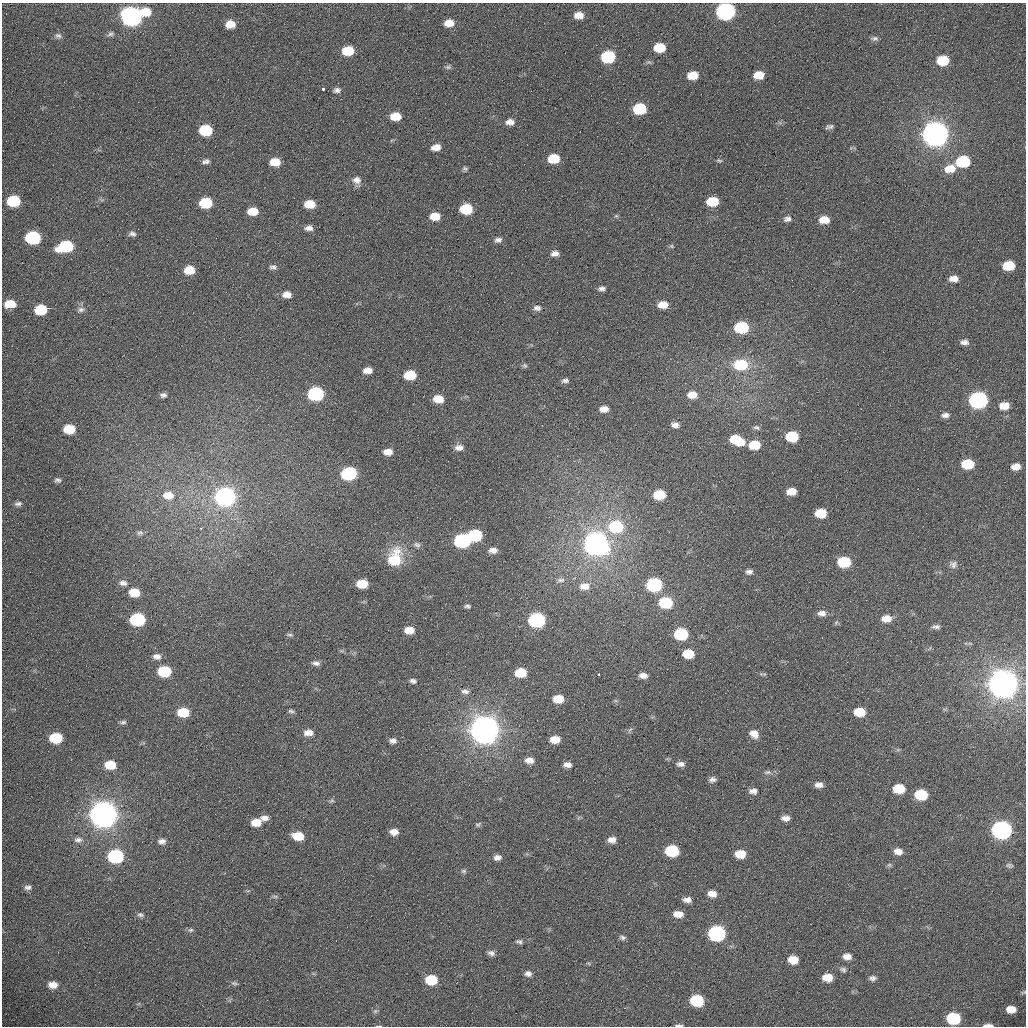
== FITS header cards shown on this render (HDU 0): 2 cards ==
NAXIS1  =                 1024 /fastest changing axis
NAXIS2  =                 1024 /next to fastest changing axis

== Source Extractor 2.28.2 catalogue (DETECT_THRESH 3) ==
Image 1024 x 1024 px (HDU 0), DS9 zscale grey, 1 PNG px = 1 image px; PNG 1028 x 1028 px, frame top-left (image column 1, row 1024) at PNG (2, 3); no overlay
Background 367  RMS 13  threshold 38.1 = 3 sigma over >= 5 px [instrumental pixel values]
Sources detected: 202; all 202 listed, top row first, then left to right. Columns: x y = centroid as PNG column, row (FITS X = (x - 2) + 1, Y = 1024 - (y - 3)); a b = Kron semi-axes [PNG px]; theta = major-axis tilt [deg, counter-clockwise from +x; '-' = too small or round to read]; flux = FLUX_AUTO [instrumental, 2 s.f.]
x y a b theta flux
725 11 10 8 5 3.7e+05
146 12 10 8 -3 1.6e+04
579 15 9 6 2 8.7e+03
132 17 10 8 -2 5.6e+05
449 23 9 7 5 1.1e+04
230 24 8 6 6 1.2e+04
110 34 8 6 20 2.0e+03
58 36 9 7 -2 2.7e+03
874 38 10 6 2 2.7e+03
659 48 9 7 3 2.5e+04
348 51 9 7 5 2.8e+04
608 57 9 8 - 7.7e+04
943 61 9 7 2 3.1e+04
448 67 8 5 0 1.8e+03
692 75 9 6 7 1.6e+04
759 75 9 7 6 1.4e+04
323 89 3 3 - 1.0e+04
337 90 8 6 11 3.1e+03
639 109 9 7 2 5.4e+04
396 116 9 6 2 1.6e+04
510 122 10 7 1 5.9e+03
829 127 8 5 11 2.4e+03
205 130 9 7 -1 5.3e+04
935 134 11 9 6 1.7e+06
436 147 9 6 10 8.0e+03
554 159 9 7 3 2.8e+04
206 161 10 6 8 3.1e+03
719 161 8 4 -9 1.4e+03
275 162 9 6 1 1.6e+04
963 162 10 7 7 6.2e+04
465 169 6 5 - 1.6e+03
950 169 12 8 9 1.3e+04
357 180 11 9 -12 5.5e+03
14 201 9 7 1 5.7e+04
712 201 9 7 4 3.2e+04
206 203 9 7 2 4.6e+04
310 204 9 7 -4 1.7e+04
466 209 9 7 2 4.2e+04
253 211 9 6 1 1.7e+04
435 216 9 6 1 1.5e+04
616 216 6 4 18 1.1e+03
787 219 9 7 13 3.7e+03
824 220 10 7 2 1.4e+04
309 228 10 6 -1 4.6e+03
132 234 9 6 -4 2.7e+03
33 238 9 8 - 1.1e+05
498 240 9 6 14 3.3e+03
66 246 12 7 14 6.7e+04
671 246 6 5 - 1.3e+03
555 253 8 6 6 4.4e+03
1009 266 9 7 4 2.7e+04
273 267 10 6 2 2.9e+03
189 270 9 7 2 1.7e+04
954 279 9 6 -2 6.7e+03
602 289 8 5 1 2.9e+03
287 295 10 7 1 7.5e+03
10 304 9 6 0 2.1e+04
663 305 9 6 1 1.3e+04
537 308 10 7 0 3.4e+03
81 309 9 7 5 3.3e+03
41 310 9 7 4 3.3e+04
741 328 9 7 1 7.3e+04
964 342 9 6 -2 4.0e+03
740 365 12 9 0 4.2e+04
525 366 7 6 - 1.8e+03
368 370 9 6 3 7.6e+03
410 375 9 6 2 3.0e+04
565 381 9 5 4 2.8e+03
316 394 10 7 3 1.6e+05
163 395 8 6 0 2.8e+03
692 395 10 7 -3 9.6e+03
438 399 9 7 -3 1.5e+04
978 400 10 8 4 3.3e+05
1004 406 9 6 6 1.2e+04
604 409 8 6 0 6.7e+03
945 415 10 6 3 3.5e+03
675 425 8 6 -14 4.5e+03
756 427 9 6 -17 2.3e+03
69 429 9 7 -2 2.6e+04
792 436 9 7 0 4.4e+04
737 440 14 7 -25 3.2e+04
755 445 9 7 3 2.7e+04
459 447 11 7 6 5.0e+03
388 452 9 6 4 7.9e+03
968 464 9 7 0 3.5e+04
1016 467 8 6 10 7.8e+03
349 474 10 7 4 1.2e+05
58 480 8 5 -13 2.3e+03
791 491 8 6 4 1.1e+04
168 495 13 10 -3 1.2e+04
659 495 9 7 1 3.4e+04
225 497 10 8 0 5.0e+05
18 504 10 6 7 2.7e+03
821 513 9 7 1 2.7e+04
616 526 11 9 -1 7.0e+04
201 528 3 2 - 1.3e+03
140 533 10 7 17 2.8e+03
475 535 9 7 1 7.4e+04
462 541 10 7 0 1.6e+05
596 544 11 9 -2 1.1e+06
417 545 10 6 -24 2.7e+03
493 550 9 6 -1 5.0e+03
395 559 18 13 72 3.5e+04
844 562 9 7 -1 5.3e+04
953 564 10 9 - 3.7e+03
749 572 9 6 4 3.4e+03
561 580 12 6 4 3.3e+03
123 583 11 8 -8 4.4e+03
362 584 9 6 1 2.3e+04
654 585 9 7 1 1.4e+05
585 586 13 9 4 9.0e+03
134 593 9 7 -6 2.0e+04
666 603 10 7 -2 5.7e+04
467 606 5 4 - 1.8e+03
822 613 10 7 -2 5.3e+03
886 618 10 7 4 1.0e+04
137 619 9 7 -3 1.2e+05
537 620 10 8 3 1.9e+05
836 622 6 4 20 1.2e+03
936 627 10 5 1 2.9e+03
409 630 8 6 -3 1.1e+04
681 634 9 7 0 7.2e+04
289 635 8 4 1 1.7e+03
688 654 9 7 0 2.5e+04
157 656 10 7 -2 4.6e+03
316 663 9 6 -8 3.4e+03
164 671 9 7 -3 5.1e+04
521 673 9 7 1 2.5e+04
599 674 3 2 - 4.6e+03
643 675 8 5 -5 5.5e+03
413 681 8 6 -11 2.6e+03
1003 684 11 9 -2 2.8e+06
465 691 11 6 -6 3.2e+03
558 699 8 6 1 1.7e+04
291 711 7 4 -9 1.8e+03
183 712 10 7 -1 2.7e+04
859 712 9 6 -3 2.3e+04
123 722 8 5 8 2.0e+03
485 730 11 9 -2 2.6e+06
308 733 10 7 -1 7.2e+03
754 734 11 8 -34 7.7e+03
56 738 9 7 0 4.4e+04
555 739 8 6 4 1.3e+04
393 741 8 6 1 3.8e+03
529 760 8 6 -1 6.5e+03
681 764 8 5 1 3.6e+03
110 765 9 7 -5 2.0e+04
567 765 7 5 -5 4.7e+03
767 772 11 5 11 2.4e+03
712 780 7 5 6 3.0e+03
819 785 8 6 -1 5.0e+03
899 789 9 7 0 2.7e+04
753 791 9 6 -2 4.1e+03
921 795 9 7 -4 4.4e+04
332 800 7 5 16 1.5e+03
103 815 10 9 - 2.3e+06
264 818 10 6 -4 4.6e+03
786 818 9 6 -1 5.2e+03
256 822 10 7 4 1.3e+04
478 824 9 5 25 1.6e+03
1001 830 10 8 -4 4.9e+05
394 832 8 6 -3 6.9e+03
298 836 10 7 -8 1.9e+04
78 840 11 7 6 4.1e+03
612 840 9 6 -1 5.8e+03
162 841 9 7 6 3.9e+03
672 851 9 7 -1 6.2e+04
898 851 9 7 -9 6.7e+03
740 854 9 6 1 1.7e+04
116 856 10 8 1 1.2e+05
497 857 9 6 3 4.3e+03
889 865 6 6 - 1.5e+03
1009 865 10 6 -11 2.1e+03
464 871 7 5 -15 1.7e+03
28 887 9 6 5 3.0e+03
712 894 9 7 -8 8.2e+03
275 896 7 4 0 1.5e+03
687 900 9 6 -1 5.0e+03
678 914 10 6 -4 9.1e+03
140 915 9 6 -13 2.2e+03
191 930 7 5 26 1.8e+03
717 933 10 8 -4 2.3e+05
622 937 8 5 -16 2.3e+03
519 941 9 5 -9 2.3e+03
491 953 9 6 -11 3.5e+03
847 956 8 6 -2 6.7e+03
793 960 9 7 -7 1.6e+04
843 970 9 6 -28 2.5e+03
528 974 9 7 -15 3.9e+03
827 977 9 7 -4 1.4e+04
872 978 9 6 4 3.0e+03
431 980 9 7 -1 3.7e+04
234 983 8 5 -10 1.7e+03
53 985 9 7 0 8.1e+03
1023 992 7 4 20 1.2e+03
697 1000 9 7 -6 6.3e+04
1011 1009 8 6 -1 1.2e+04
375 1011 7 5 45 1.7e+03
953 1018 9 7 -7 7.4e+04
679 1025 8 2 -1 1.8e+03
988 1025 11 3 0 5.0e+03
379 1026 6 2 4 7.0e+02
At the frame edge (FLAGS 8, measured only in part): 5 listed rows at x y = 725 11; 1023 992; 679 1025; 988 1025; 379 1026